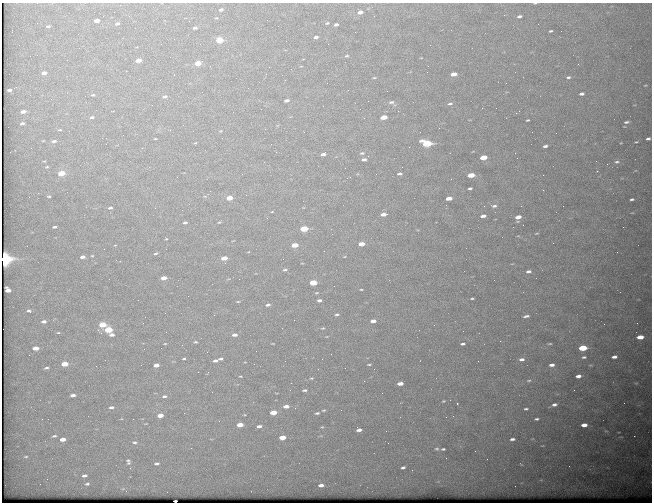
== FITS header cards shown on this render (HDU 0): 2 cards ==
NAXIS1  =                  650 / Width of table row in bytes
NAXIS2  =                  500 / Number of rows in table

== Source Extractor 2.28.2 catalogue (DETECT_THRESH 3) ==
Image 650 x 500 px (HDU 0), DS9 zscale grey, 1 PNG px = 1 image px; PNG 654 x 504 px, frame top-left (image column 1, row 500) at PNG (2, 3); no overlay
Background 609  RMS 3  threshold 9.07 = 3 sigma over >= 5 px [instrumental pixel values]
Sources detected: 189; all 189 listed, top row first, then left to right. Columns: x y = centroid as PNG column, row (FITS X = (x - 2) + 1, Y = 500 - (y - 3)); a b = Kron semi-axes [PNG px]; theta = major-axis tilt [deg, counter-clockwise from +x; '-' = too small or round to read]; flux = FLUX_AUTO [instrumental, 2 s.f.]
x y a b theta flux
221 10 4 3 - 420
114 12 2 2 - 85
360 12 5 3 - 1100
504 15 2 2 - 130
374 16 2 2 - 80
519 16 4 3 - 420
97 21 5 3 - 1600
117 23 6 5 - 520
327 23 4 3 - 230
336 25 4 3 - 520
48 26 6 4 2 280
195 28 4 3 - 370
551 31 4 2 - 240
316 37 4 3 - 550
219 40 5 4 - 6100
19 45 2 2 - 120
430 45 3 2 - 220
346 56 5 4 - 250
138 60 5 3 - 1400
198 63 5 4 - 3500
578 64 3 3 - 150
44 73 5 4 - 1100
266 74 3 2 - 250
454 74 5 3 - 1900
568 77 7 5 4 480
374 78 5 3 - 210
645 85 4 3 - 150
9 90 4 3 - 590
67 93 3 3 - 150
581 94 6 4 10 620
93 95 5 4 - 230
165 97 5 3 - 490
287 100 5 3 - 680
391 102 8 5 7 550
450 104 7 4 5 370
323 106 3 2 - 210
23 111 5 3 - 1100
92 117 5 3 - 310
383 117 5 3 - 3300
528 120 4 2 - 220
626 122 5 3 - 350
22 123 5 3 - 350
439 128 2 2 - 87
60 130 5 3 - 170
106 138 2 2 - 91
155 139 3 2 - 150
648 139 4 3 - 420
54 141 6 3 6 410
636 142 4 2 - 170
195 143 4 3 - 140
426 143 7 4 -9 15000
545 146 4 3 - 500
142 148 2 2 - 890
10 152 2 2 - 90
362 153 5 4 - 270
323 154 4 3 - 680
368 156 2 2 - 100
483 157 5 3 - 4100
364 159 4 3 - 580
44 161 4 2 - 140
264 162 2 2 - 87
617 162 6 4 3 320
607 164 3 2 - 350
47 167 5 3 - 200
345 168 2 2 - 88
61 173 5 4 - 3600
399 174 5 3 - 410
471 175 5 3 - 4400
470 188 4 3 - 360
246 195 2 2 - 170
49 196 5 4 - 280
229 198 5 3 - 3100
449 198 5 3 - 2200
632 199 4 2 - 320
494 206 8 4 -2 530
110 208 4 3 - 400
272 212 4 2 - 140
383 214 6 3 6 1300
483 216 6 4 10 970
518 217 5 3 - 1500
219 222 5 4 - 240
185 223 5 3 - 370
54 227 4 3 - 360
623 227 2 2 - 360
304 229 5 4 - 6400
537 233 3 2 - 140
166 238 3 3 - 200
361 244 5 3 - 2100
295 245 5 3 - 3200
156 253 6 3 18 290
92 256 5 3 - 170
83 257 5 3 - 800
224 258 5 3 - 2000
4 259 6 6 - 29000
285 270 5 4 - 340
528 271 5 3 - 490
163 278 5 3 - 1400
313 282 5 4 - 4800
361 289 3 2 - 180
8 290 5 4 - 1600
317 293 5 3 - 190
472 298 3 2 - 200
319 300 5 3 - 520
238 301 4 3 - 170
268 305 6 4 13 530
29 311 5 4 - 380
165 313 2 2 - 110
337 314 5 3 - 290
526 316 7 3 10 450
44 321 6 4 4 610
373 321 5 3 - 990
604 324 2 2 - 430
102 325 5 4 - 4400
323 328 5 3 - 220
108 330 5 4 - 6900
58 333 5 3 - 200
112 335 5 3 - 620
235 335 5 4 - 720
640 337 5 3 - 2700
500 341 2 2 - 100
195 342 3 2 - 220
165 344 3 2 - 130
273 344 3 2 - 150
463 344 4 3 - 410
550 344 7 3 1 260
36 348 5 3 - 2000
583 348 6 4 4 9100
331 354 2 2 - 310
584 357 6 4 2 390
614 357 5 3 - 760
184 359 3 2 - 190
221 359 4 3 - 400
522 359 7 5 7 840
215 361 5 3 - 540
478 361 2 2 - 330
65 364 5 4 - 3100
369 364 3 2 - 180
141 365 2 2 - 130
156 365 5 3 - 1500
552 365 6 4 6 910
590 365 5 3 - 170
46 368 5 3 - 340
208 372 3 3 - 170
240 376 3 2 - 150
578 376 5 3 - 940
311 378 4 3 - 190
529 380 7 3 2 390
291 383 2 2 - 160
400 383 5 3 - 1400
305 390 4 2 - 300
574 390 2 2 - 110
73 395 5 3 - 730
164 396 6 4 5 420
443 401 4 3 - 200
554 405 7 5 8 710
286 406 5 3 - 1100
111 407 6 4 3 480
526 409 6 3 5 340
324 410 3 2 - 180
273 412 5 4 - 3200
184 413 2 2 - 170
317 413 4 2 - 300
160 415 5 4 - 1900
453 416 3 3 - 150
42 419 2 2 - 250
133 419 2 2 - 230
536 419 5 3 - 360
240 425 5 4 - 2500
584 425 5 3 - 1500
259 426 5 3 - 580
322 427 4 3 - 150
359 430 5 3 - 740
386 431 2 2 - 540
54 436 5 3 - 300
282 437 5 4 - 2700
63 439 5 3 - 1500
512 439 5 3 - 550
135 442 6 5 - 400
437 449 6 5 - 390
443 449 5 3 - 310
475 451 2 2 - 450
26 457 6 3 0 210
128 462 8 5 -82 470
157 463 6 4 2 450
403 467 4 3 - 420
84 475 5 3 - 480
87 484 5 4 - 320
321 485 5 4 - 910
175 501 3 2 - 440
At the frame edge (FLAGS 8, measured only in part): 2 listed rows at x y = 4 259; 175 501